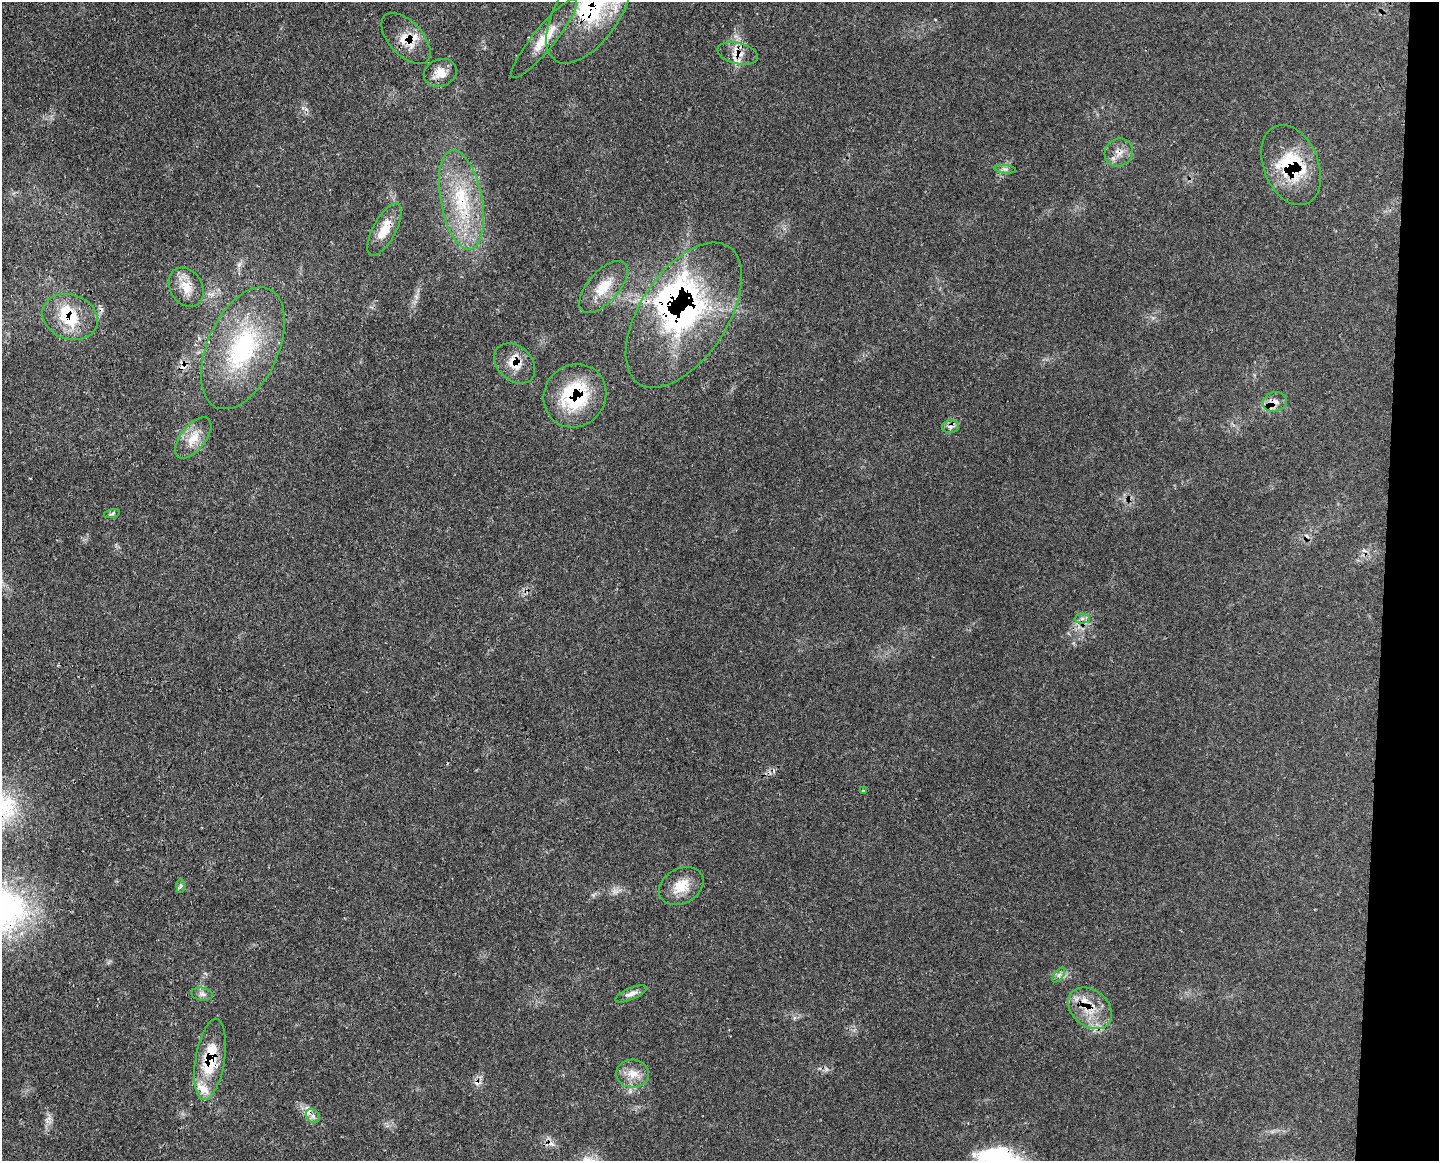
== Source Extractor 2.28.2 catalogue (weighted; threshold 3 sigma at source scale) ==
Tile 6 of 3 x 4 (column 3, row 2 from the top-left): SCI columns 3011-4447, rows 2322-3480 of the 4694 x 4641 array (HDU 1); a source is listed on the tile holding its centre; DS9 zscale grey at full resolution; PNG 1441 x 1163 px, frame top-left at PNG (2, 2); each listed source drawn as its Kron ellipse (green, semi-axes under 4 px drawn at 4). Shown black and unused: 4% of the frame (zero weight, under 3 of 4 exposures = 2% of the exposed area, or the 3 px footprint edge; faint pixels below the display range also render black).
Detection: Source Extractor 2.28.2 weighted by HDU 2 'WHT'; one run over the whole footprint, this tile lists its part. Background 0.0549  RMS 0.0033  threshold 0.0148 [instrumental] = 3 sigma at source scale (4.5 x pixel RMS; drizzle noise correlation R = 1.50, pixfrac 1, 0.05/0.05 arcsec/px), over >= 5 px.
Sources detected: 45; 1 inside a brighter object's white glare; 7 cosmic-ray / hot-pixel residue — neither listed nor drawn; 5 inside a brighter listed object's ellipse — not listed separately; the other 32 listed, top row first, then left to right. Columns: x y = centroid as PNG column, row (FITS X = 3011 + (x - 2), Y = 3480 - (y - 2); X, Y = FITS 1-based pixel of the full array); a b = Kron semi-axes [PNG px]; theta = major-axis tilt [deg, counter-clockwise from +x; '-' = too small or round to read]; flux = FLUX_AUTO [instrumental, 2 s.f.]
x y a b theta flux
589 10 61 31 56 38
406 38 31 16 -47 7.3
544 38 50 11 51 8.1
738 54 20 10 -14 4.3
440 73 17 13 22 4.7
1119 153 15 13 42 3.5
1291 165 42 27 -68 22
1005 169 11 4 -4 0.93
461 200 50 21 -79 23
384 230 29 11 62 7.1
186 287 21 16 -58 5.5
603 287 32 15 48 8.2
684 315 82 43 57 79
70 317 28 22 -20 15
243 348 65 35 66 42
515 363 23 17 -43 6.1
575 396 33 30 49 25
1275 402 12 9 13 2.9
951 427 8 6 3 1.3
193 438 24 12 51 5.6
112 514 8 3 13 0.61
1082 618 7 5 2 0.9
863 791 3 3 - 0.69
181 886 7 4 88 0.66
681 886 23 17 28 6.7
1059 975 8 4 53 0.94
202 994 11 6 -8 1.3
631 994 17 6 23 1.9
1090 1008 24 18 -40 8.9
210 1059 41 14 81 17
633 1074 16 14 -7 4.4
313 1116 7 6 - 1.3
Overlapping masked pixels (flux is a lower limit): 15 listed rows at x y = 589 10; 406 38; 738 54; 1119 153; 1291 165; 461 200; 384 230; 684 315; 70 317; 243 348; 515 363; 575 396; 1275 402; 1090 1008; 210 1059
Isophote crosses this tile's border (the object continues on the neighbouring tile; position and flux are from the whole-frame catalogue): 1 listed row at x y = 589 10